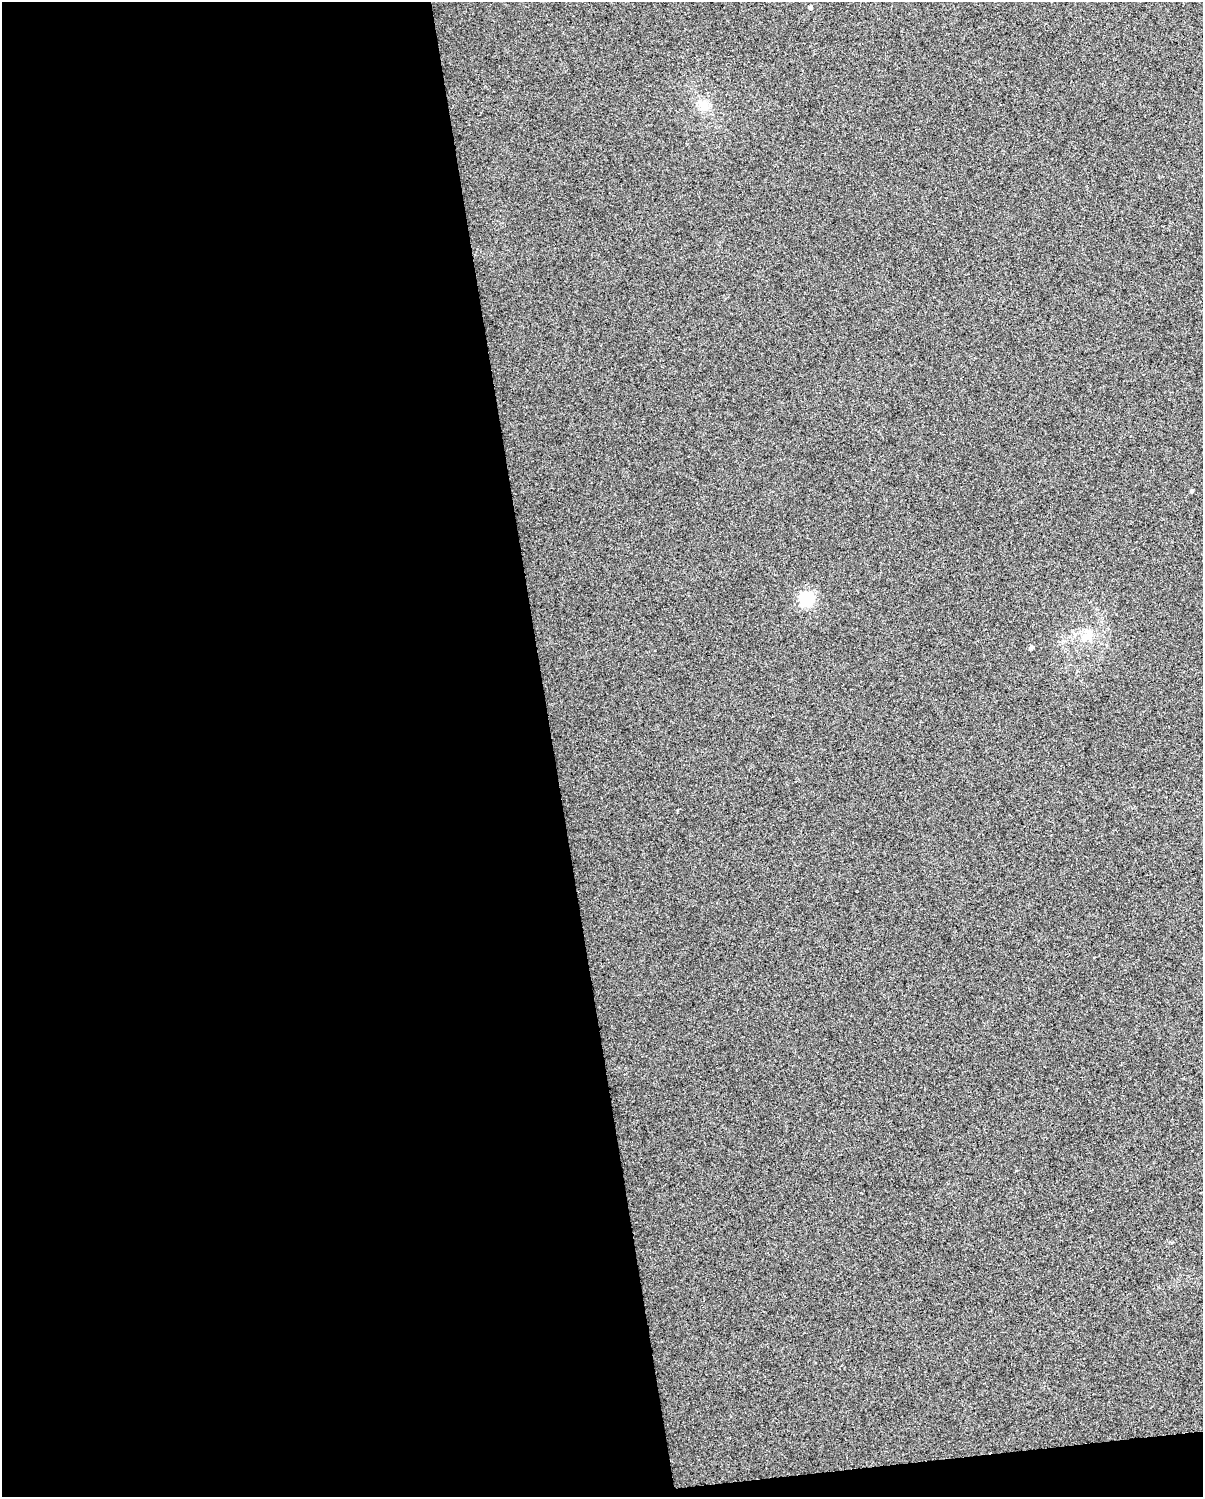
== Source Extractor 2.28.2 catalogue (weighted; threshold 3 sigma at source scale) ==
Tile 9 of 4 x 3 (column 1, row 3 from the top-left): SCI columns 1-1201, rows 21-1515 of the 4804 x 4570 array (HDU 1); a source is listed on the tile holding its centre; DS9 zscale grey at full resolution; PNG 1205 x 1499 px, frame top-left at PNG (2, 2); no overlay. Shown black and unused: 47% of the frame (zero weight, under 3 of 5 exposures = <1% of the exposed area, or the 3 px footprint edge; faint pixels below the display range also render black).
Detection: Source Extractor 2.28.2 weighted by HDU 2 'WHT'; one run over the whole footprint, this tile lists its part. Background 0.0255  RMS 0.035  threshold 0.156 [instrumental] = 3 sigma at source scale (4.5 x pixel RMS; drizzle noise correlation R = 1.50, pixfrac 1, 0.0396/0.0396 arcsec/px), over >= 5 px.
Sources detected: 6; all 6 listed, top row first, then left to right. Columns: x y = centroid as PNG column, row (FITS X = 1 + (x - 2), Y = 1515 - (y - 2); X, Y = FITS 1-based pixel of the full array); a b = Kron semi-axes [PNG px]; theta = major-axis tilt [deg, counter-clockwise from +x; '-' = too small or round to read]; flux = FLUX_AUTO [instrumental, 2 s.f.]
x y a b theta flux
810 7 4 4 - 7.8
704 106 13 12 - 43
1192 491 5 3 - 4.6
807 599 6 6 - 600
1085 637 17 9 21 41
1031 648 4 4 - 8